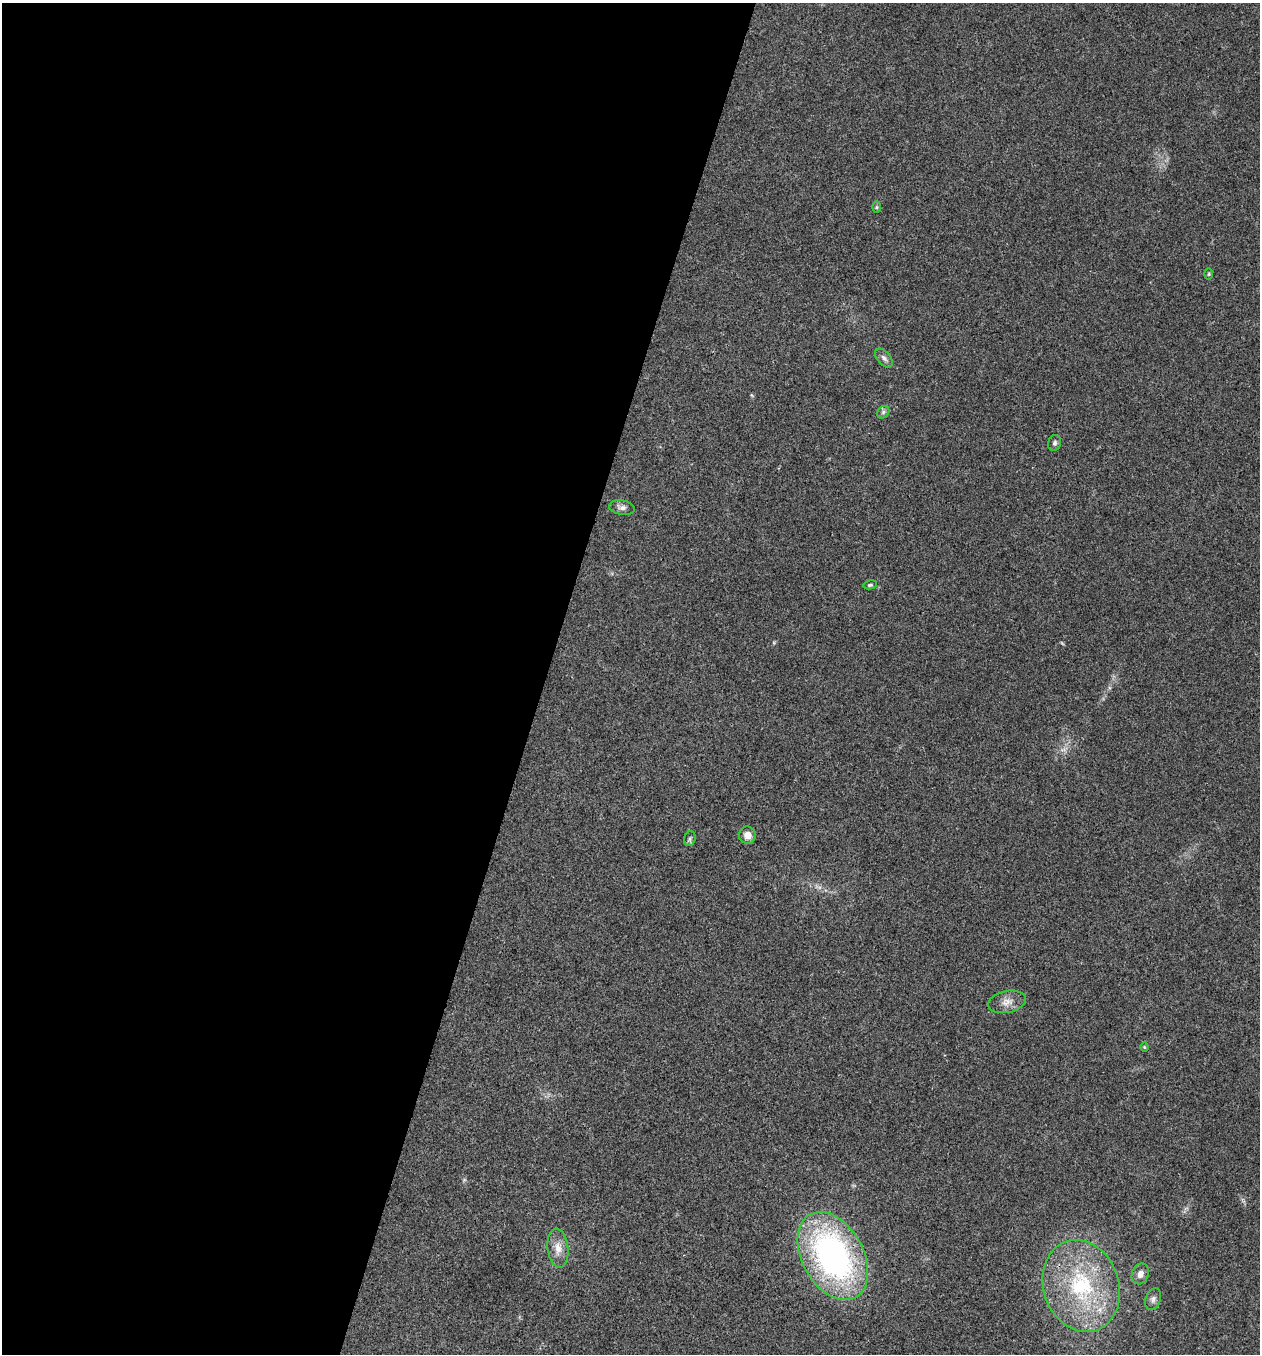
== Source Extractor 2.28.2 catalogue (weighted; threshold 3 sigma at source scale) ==
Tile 5 of 4 x 4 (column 1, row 2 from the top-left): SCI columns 267-1524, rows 2709-4060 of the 5432 x 5418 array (HDU 1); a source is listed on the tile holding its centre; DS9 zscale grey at full resolution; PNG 1262 x 1356 px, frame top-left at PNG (2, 3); each listed source drawn as its Kron ellipse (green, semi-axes under 4 px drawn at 4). Shown black and unused: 43% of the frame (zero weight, under 3 of 4 exposures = <1% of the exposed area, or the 3 px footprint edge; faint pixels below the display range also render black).
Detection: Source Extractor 2.28.2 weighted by HDU 2 'WHT'; one run over the whole footprint, this tile lists its part. Background 0.0224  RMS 0.0041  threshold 0.0183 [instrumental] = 3 sigma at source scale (4.5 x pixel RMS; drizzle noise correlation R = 1.50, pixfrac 1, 0.05/0.05 arcsec/px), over >= 5 px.
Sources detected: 16; all 16 listed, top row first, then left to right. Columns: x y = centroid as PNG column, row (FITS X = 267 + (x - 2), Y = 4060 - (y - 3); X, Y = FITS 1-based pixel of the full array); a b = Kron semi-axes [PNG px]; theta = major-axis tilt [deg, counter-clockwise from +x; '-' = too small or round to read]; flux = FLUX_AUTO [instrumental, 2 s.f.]
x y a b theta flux
877 207 6 4 89 0.53
1209 274 6 4 89 0.47
884 358 11 6 -49 1.5
883 412 7 5 47 0.84
1055 443 8 6 75 1
622 507 13 7 -10 1.7
870 585 7 4 10 0.65
747 835 8 8 - 3.1
690 839 8 5 70 0.87
1007 1002 19 11 12 3.6
1144 1047 4 4 - 0.43
558 1248 19 10 -84 4.6
833 1256 47 30 -61 120
1140 1274 10 8 68 2.4
1081 1286 47 38 -71 46
1153 1299 11 7 68 1.6